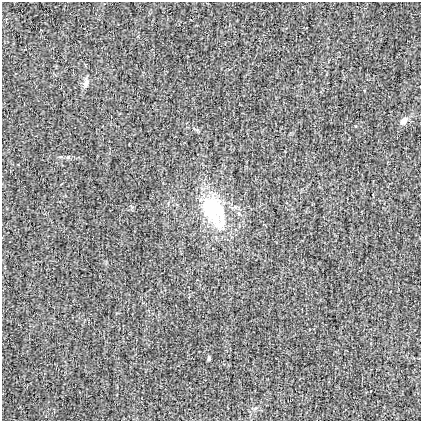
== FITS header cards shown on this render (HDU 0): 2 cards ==
NAXIS1  =                  419
NAXIS2  =                  419

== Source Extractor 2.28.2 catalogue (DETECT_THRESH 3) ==
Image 419 x 419 px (HDU 0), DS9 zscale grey, 1 PNG px = 1 image px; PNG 423 x 423 px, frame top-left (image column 1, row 419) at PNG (2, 2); no overlay
Background 2.01e-04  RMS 0.031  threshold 0.0924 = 3 sigma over >= 5 px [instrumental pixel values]
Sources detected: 4; all 4 listed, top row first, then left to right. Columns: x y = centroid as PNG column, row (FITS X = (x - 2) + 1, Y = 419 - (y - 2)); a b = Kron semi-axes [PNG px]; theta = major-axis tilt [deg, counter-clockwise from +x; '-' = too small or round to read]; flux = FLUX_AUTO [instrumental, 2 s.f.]
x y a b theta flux
86 83 13 7 73 9.5
403 121 10 7 54 12
213 211 43 24 -60 170
209 358 4 3 - 4.3